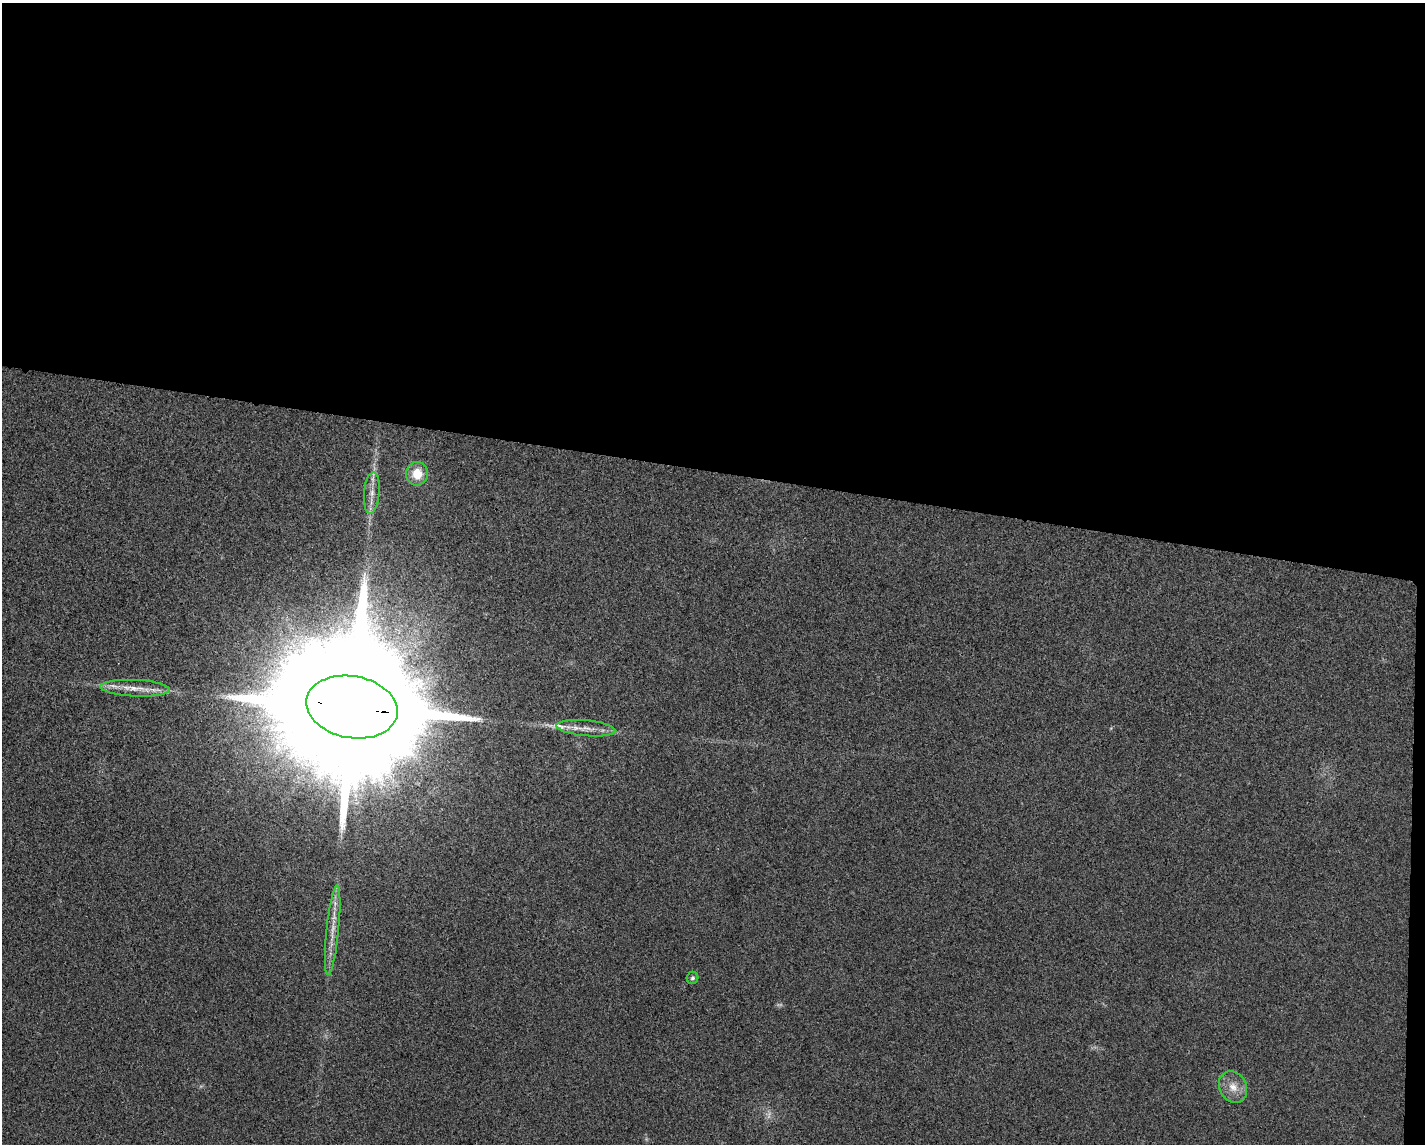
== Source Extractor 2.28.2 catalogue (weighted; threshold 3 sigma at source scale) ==
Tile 3 of 3 x 4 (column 3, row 1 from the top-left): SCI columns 2957-4379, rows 3434-4575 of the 4599 x 4579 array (HDU 1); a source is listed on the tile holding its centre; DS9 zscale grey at full resolution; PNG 1427 x 1146 px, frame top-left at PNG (2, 3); each listed source drawn as its Kron ellipse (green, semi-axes under 4 px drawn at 4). Shown black and unused: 42% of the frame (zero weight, under 3 of 4 exposures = <1% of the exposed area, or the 3 px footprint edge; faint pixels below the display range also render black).
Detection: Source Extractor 2.28.2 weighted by HDU 2 'WHT'; one run over the whole footprint, this tile lists its part. Background 0.0249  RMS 0.006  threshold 0.0268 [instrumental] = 3 sigma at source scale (4.5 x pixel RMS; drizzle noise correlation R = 1.50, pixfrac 1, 0.05/0.05 arcsec/px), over >= 5 px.
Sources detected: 11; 2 too faint to see at this stretch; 1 long thin detection or spike segment (spike, bleed or trail) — neither listed nor drawn; the other 8 listed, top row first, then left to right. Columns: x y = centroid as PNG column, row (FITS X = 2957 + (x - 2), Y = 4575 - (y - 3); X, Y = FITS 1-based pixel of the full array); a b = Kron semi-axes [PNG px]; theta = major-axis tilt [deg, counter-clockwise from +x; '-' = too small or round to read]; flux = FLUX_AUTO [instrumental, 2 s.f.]
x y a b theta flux
417 474 12 11 - 12
372 493 21 7 85 6.2
135 688 34 8 -2 10
352 707 46 31 -10 61000
586 728 29 8 -5 7.5
333 930 45 6 84 10
692 978 6 6 - 1.3
1233 1087 16 13 -62 8.3
Overlapping masked pixels (flux is a lower limit): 1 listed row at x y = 352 707